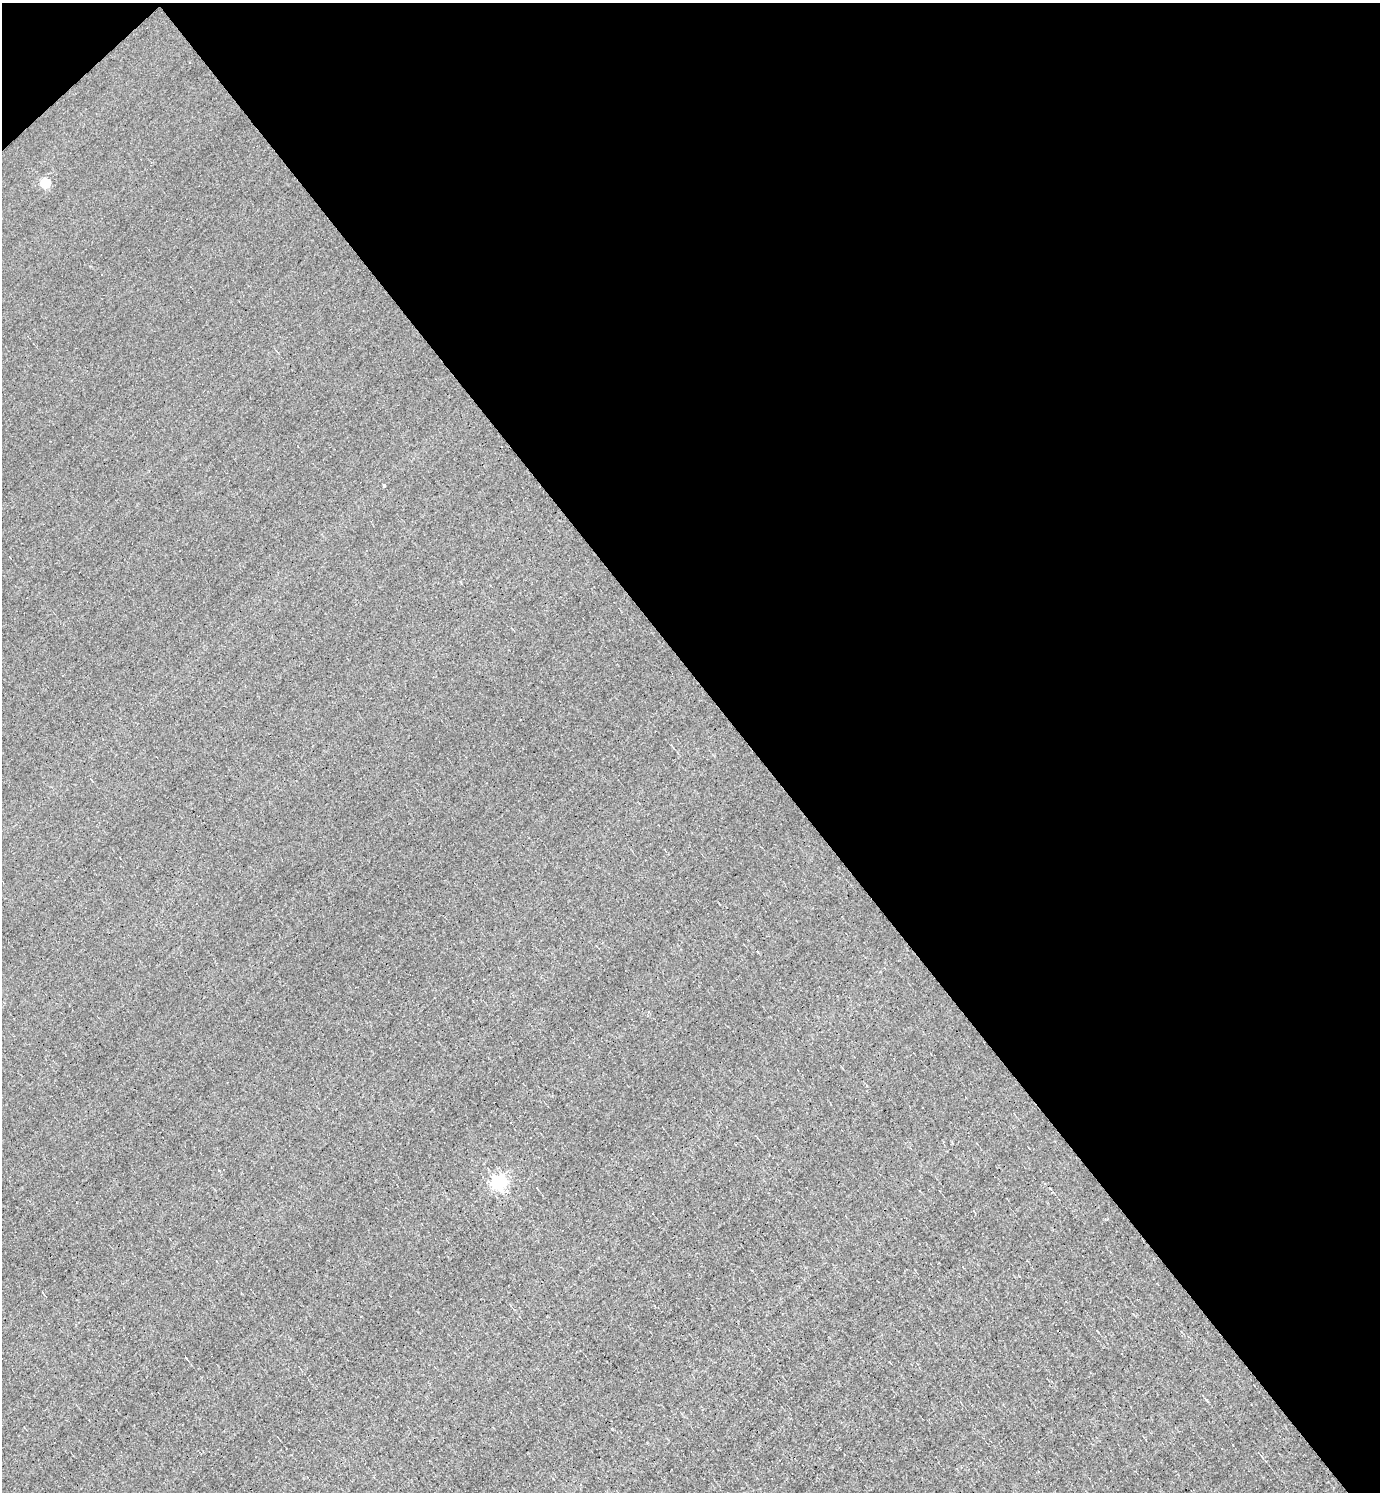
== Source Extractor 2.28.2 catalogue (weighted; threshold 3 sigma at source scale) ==
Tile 3 of 4 x 4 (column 3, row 1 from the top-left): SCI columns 3049-4426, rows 4470-5959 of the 5954 x 5959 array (HDU 1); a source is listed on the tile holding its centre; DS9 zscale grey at full resolution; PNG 1382 x 1494 px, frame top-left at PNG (2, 3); no overlay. Shown black and unused: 46% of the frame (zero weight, under 3 of 4 exposures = <1% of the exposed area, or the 3 px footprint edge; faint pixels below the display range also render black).
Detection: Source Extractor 2.28.2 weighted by HDU 2 'WHT'; one run over the whole footprint, this tile lists its part. Background -0.00765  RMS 0.049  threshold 0.22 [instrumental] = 3 sigma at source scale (4.5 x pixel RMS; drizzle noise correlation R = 1.50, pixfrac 1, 0.05/0.05 arcsec/px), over >= 5 px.
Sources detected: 4; all 4 listed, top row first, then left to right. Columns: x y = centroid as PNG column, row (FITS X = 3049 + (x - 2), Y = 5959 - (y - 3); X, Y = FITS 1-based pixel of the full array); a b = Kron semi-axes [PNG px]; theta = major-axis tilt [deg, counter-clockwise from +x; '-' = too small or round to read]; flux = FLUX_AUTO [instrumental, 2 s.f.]
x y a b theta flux
45 183 5 5 - 300
383 486 4 3 - 6.9
499 1182 6 6 - 1300
537 1188 3 2 - 2.6